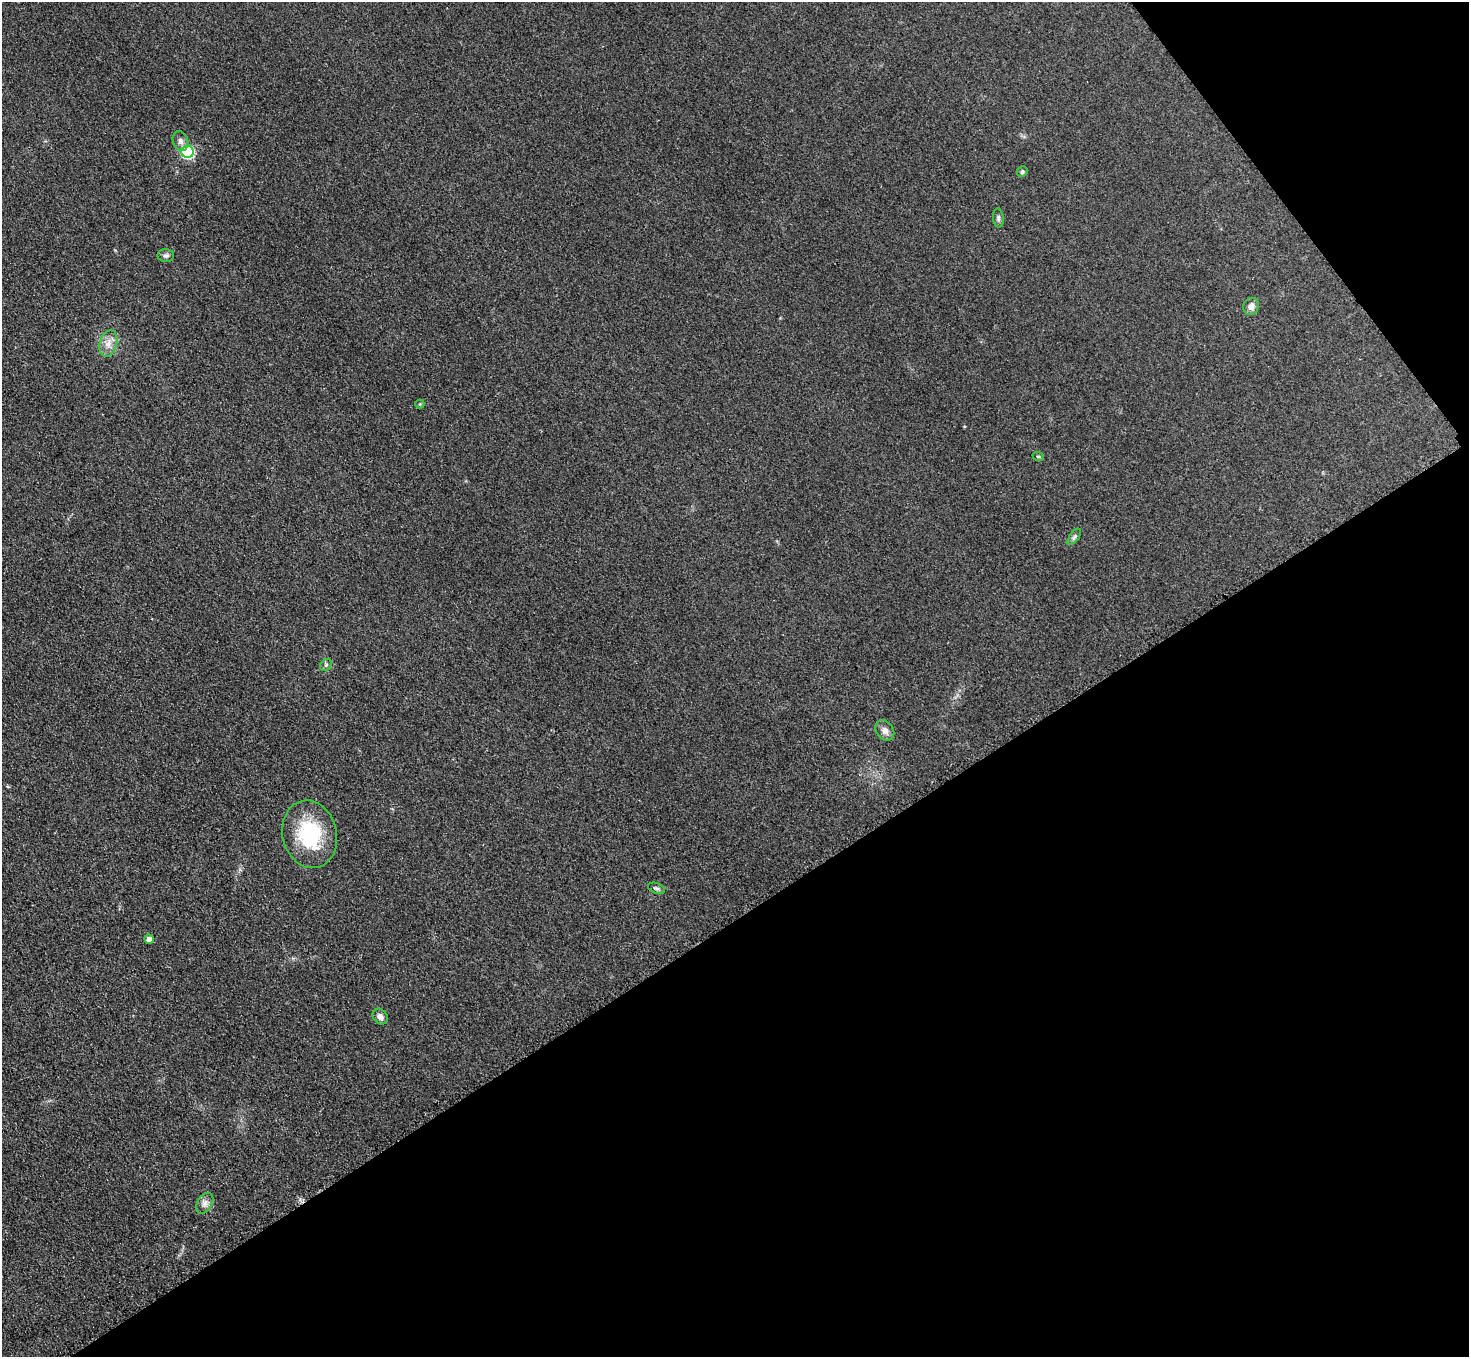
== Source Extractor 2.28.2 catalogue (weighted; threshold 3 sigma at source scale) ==
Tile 12 of 4 x 4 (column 4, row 3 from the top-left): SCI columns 4434-5900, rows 1538-2892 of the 5931 x 5925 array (HDU 1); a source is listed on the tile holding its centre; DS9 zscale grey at full resolution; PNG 1471 x 1359 px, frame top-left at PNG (2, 2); each listed source drawn as its Kron ellipse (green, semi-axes under 4 px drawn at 4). Shown black and unused: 36% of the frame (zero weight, under 3 of 4 exposures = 3% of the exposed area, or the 3 px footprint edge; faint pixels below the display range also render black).
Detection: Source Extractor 2.28.2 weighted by HDU 2 'WHT'; one run over the whole footprint, this tile lists its part. Background 0.147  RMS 0.012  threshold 0.054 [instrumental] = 3 sigma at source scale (4.5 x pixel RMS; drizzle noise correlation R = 1.50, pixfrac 1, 0.05/0.05 arcsec/px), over >= 5 px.
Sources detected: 17; all 17 listed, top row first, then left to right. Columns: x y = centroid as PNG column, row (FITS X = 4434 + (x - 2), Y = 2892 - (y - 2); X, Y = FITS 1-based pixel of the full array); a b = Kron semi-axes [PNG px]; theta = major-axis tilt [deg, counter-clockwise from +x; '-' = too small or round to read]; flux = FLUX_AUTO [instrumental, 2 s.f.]
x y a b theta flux
180 141 10 7 -68 4.9
187 152 6 6 - 150
1022 172 5 5 - 2.4
998 218 9 5 -85 2.8
166 256 8 6 -1 3.3
1251 306 9 7 58 7
108 343 13 8 75 10
420 404 4 4 - 1.2
1038 456 6 3 -19 1.2
1074 537 9 4 55 2.8
326 665 6 5 - 2.2
885 730 11 8 -55 6.5
310 834 34 27 -76 85
657 888 9 5 -22 2.7
149 939 5 4 - 7.7
380 1016 8 7 - 6.2
205 1203 11 7 58 5.7